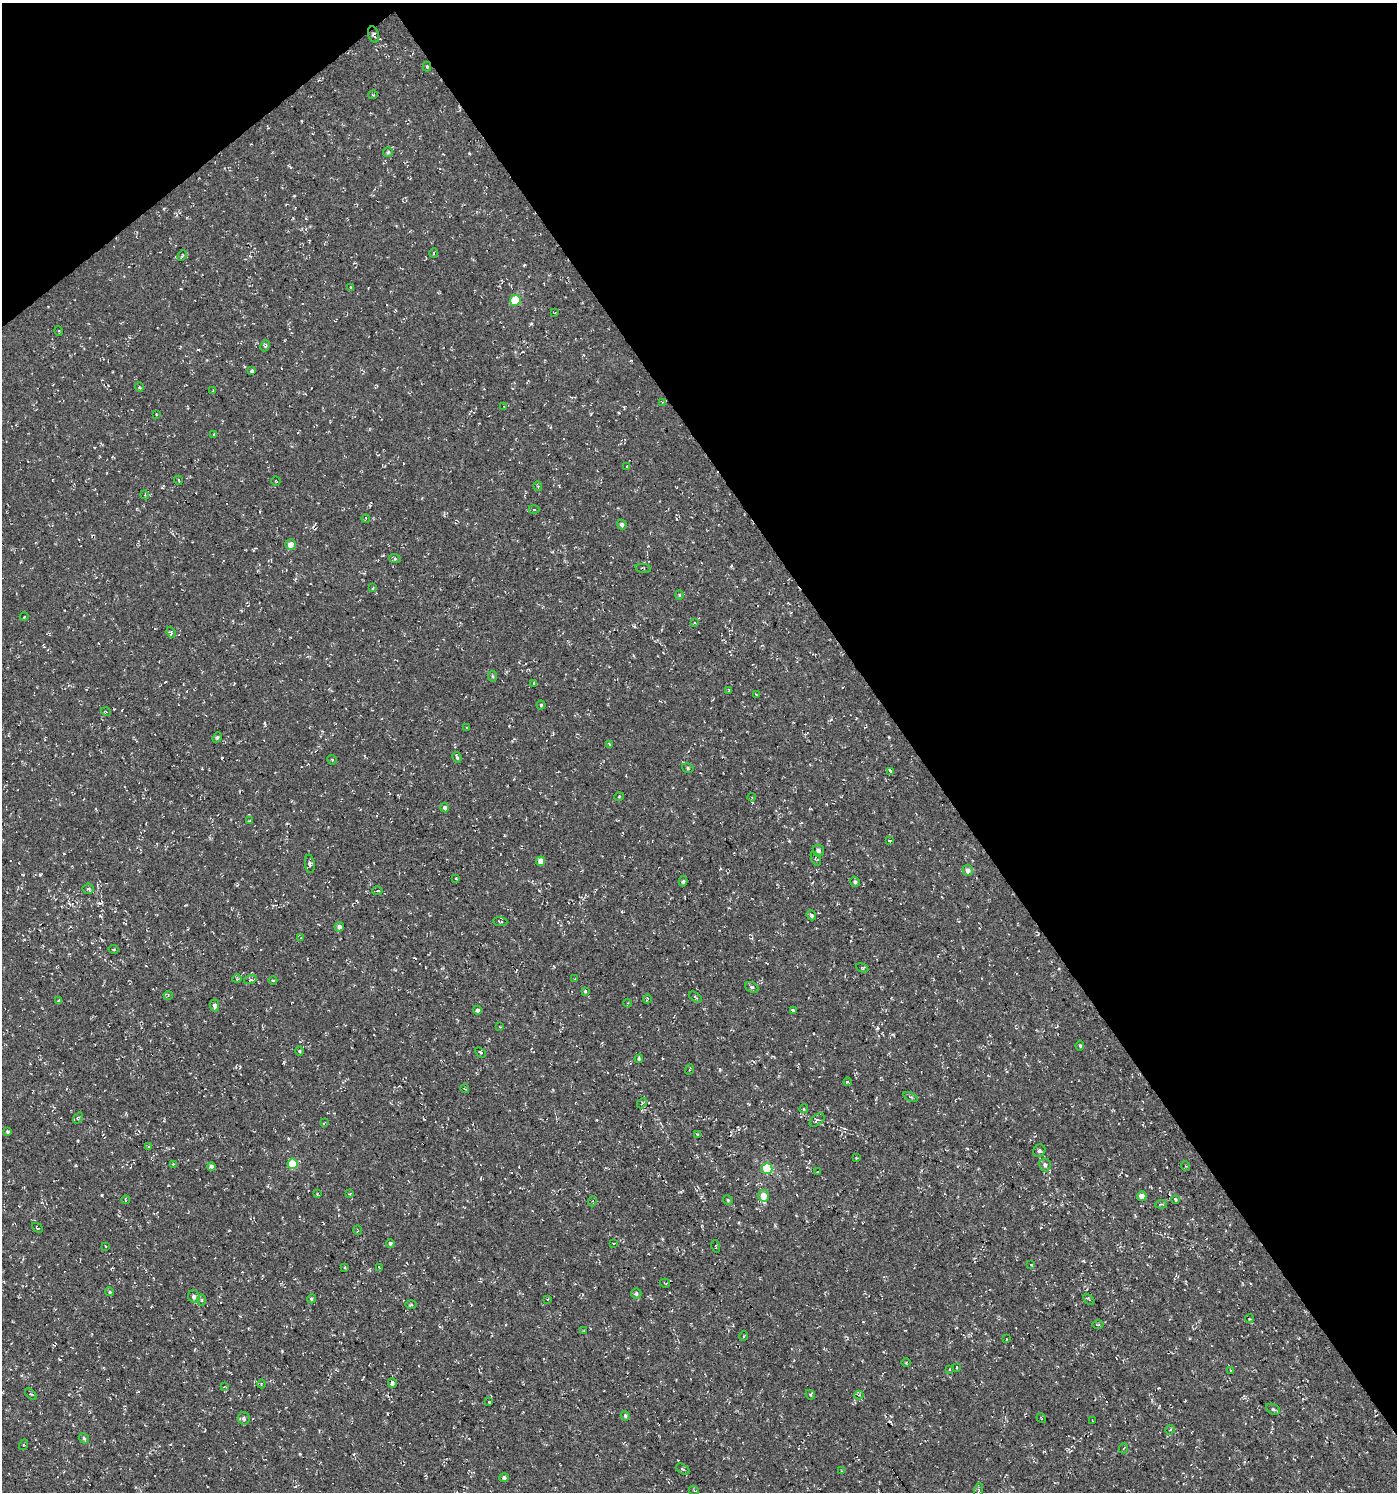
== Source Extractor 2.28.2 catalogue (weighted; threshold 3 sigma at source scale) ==
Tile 3 of 4 x 4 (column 3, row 1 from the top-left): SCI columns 2981-4375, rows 4470-5959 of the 5896 x 5960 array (HDU 1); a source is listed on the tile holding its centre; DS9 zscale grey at full resolution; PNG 1399 x 1494 px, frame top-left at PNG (2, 3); each listed source drawn as its Kron ellipse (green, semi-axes under 4 px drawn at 4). Shown black and unused: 38% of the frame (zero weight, under 3 of 4 exposures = <1% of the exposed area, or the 3 px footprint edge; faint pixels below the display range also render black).
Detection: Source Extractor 2.28.2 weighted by HDU 2 'WHT'; one run over the whole footprint, this tile lists its part. Background 4.60e-05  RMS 0.005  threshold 0.0224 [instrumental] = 3 sigma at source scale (4.5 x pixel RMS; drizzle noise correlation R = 1.50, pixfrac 1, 0.0396/0.0396 arcsec/px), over >= 5 px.
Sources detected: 183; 17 cosmic-ray / hot-pixel residue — neither listed nor drawn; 1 inside a brighter listed object's ellipse — not listed separately; the other 165 listed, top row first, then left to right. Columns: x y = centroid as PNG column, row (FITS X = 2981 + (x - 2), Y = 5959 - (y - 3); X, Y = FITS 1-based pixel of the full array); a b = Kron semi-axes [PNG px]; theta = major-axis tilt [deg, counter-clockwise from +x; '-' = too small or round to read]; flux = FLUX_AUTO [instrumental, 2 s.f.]
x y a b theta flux
373 34 8 5 -70 1
427 67 5 4 - 0.51
373 95 4 4 - 0.51
388 152 5 5 - 0.74
434 253 4 3 - 0.46
182 256 5 3 - 0.57
351 287 3 2 - 0.68
515 300 5 5 - 17
555 313 3 2 - 0.33
59 331 5 3 - 0.5
265 346 5 4 - 0.83
252 371 4 3 - 1
139 387 5 3 - 0.47
212 391 4 3 - 0.42
662 402 4 2 - 0.45
504 406 4 3 - 0.45
156 414 3 2 - 0.3
214 434 3 3 - 0.41
627 466 3 2 - 0.33
178 480 4 3 - 0.36
276 481 4 2 - 0.36
538 486 5 3 - 0.56
145 495 4 3 - 0.52
534 510 5 3 - 0.51
365 519 4 2 - 0.45
622 524 5 4 - 1.2
291 545 5 5 - 3.7
395 559 6 4 -19 0.59
643 568 8 2 -11 0.59
373 588 3 3 - 0.69
679 595 5 4 - 0.56
24 617 4 3 - 0.36
694 623 4 3 - 0.47
171 632 6 3 -69 0.76
492 676 5 3 - 0.62
534 683 3 3 - 0.55
729 690 3 2 - 0.44
756 694 3 2 - 0.38
541 705 4 4 - 0.58
106 712 5 3 - 0.38
467 728 2 2 - 0.5
217 737 5 4 - 0.99
609 744 4 3 - 0.47
457 757 6 3 -66 0.82
332 760 5 3 - 0.41
688 768 6 4 -18 0.79
890 771 4 3 - 6.3
619 797 5 3 - 0.39
752 797 4 3 - 0.42
445 808 4 4 - 1.2
249 821 3 2 - 0.38
889 840 4 3 - 0.6
818 851 6 5 - 1.4
816 859 8 4 -67 0.7
541 861 5 4 - 4.1
310 864 9 5 -84 1.1
968 870 5 5 - 2.4
456 878 3 2 - 0.33
683 881 5 4 - 0.81
855 882 5 4 - 0.99
88 889 5 5 - 0.87
377 891 5 3 - 0.5
811 915 5 4 - 0.99
500 921 7 3 -6 0.51
339 927 4 4 - 1.8
300 938 4 3 - 0.37
114 949 5 4 - 0.77
862 968 6 4 -28 0.71
237 979 4 4 - 0.48
574 979 3 2 - 0.33
250 980 6 4 17 0.9
273 980 4 3 - 0.39
752 987 7 5 -30 1.1
585 991 4 4 - 0.6
168 996 4 3 - 0.45
695 997 7 3 -35 0.56
647 999 4 3 - 0.42
59 1001 3 3 - 0.74
628 1003 4 3 - 0.42
215 1005 6 4 -88 1.6
477 1010 4 4 - 1.5
793 1010 3 3 - 2.4
500 1027 4 2 - 0.36
1080 1045 5 3 - 0.67
299 1051 4 4 - 0.58
480 1052 6 3 -43 0.68
639 1059 4 3 - 0.58
689 1070 5 2 - 0.42
848 1082 4 2 - 0.55
465 1089 4 2 - 0.35
910 1097 7 4 -25 0.87
642 1103 6 3 48 0.68
804 1109 4 3 - 0.54
78 1118 6 3 54 0.57
817 1120 8 5 38 0.98
324 1123 4 2 - 0.37
8 1132 4 3 - 0.76
697 1134 2 2 - 0.51
148 1147 4 3 - 0.62
1039 1151 6 6 - 1.1
856 1158 3 3 - 0.45
173 1164 3 3 - 0.4
293 1164 5 5 - 16
1045 1165 6 5 - 1.3
211 1166 4 4 - 2
1185 1166 5 3 - 0.51
767 1168 5 5 - 35
817 1171 3 2 - 0.44
317 1194 4 2 - 0.67
350 1194 4 3 - 0.36
764 1196 6 5 - 4
1142 1196 5 4 - 4.2
1175 1199 4 3 - 0.78
125 1200 4 2 - 0.63
728 1200 5 4 - 0.66
593 1201 5 3 - 0.66
1161 1204 6 4 7 0.66
37 1228 6 3 -43 0.45
357 1230 5 3 - 0.38
390 1243 4 4 - 1.1
614 1243 4 2 - 0.38
105 1246 4 2 - 0.33
716 1246 6 2 -77 0.38
1031 1264 3 3 - 0.57
379 1267 3 2 - 0.39
345 1268 3 2 - 0.49
665 1283 5 2 - 0.43
110 1292 5 4 - 0.87
636 1294 5 5 - 1.1
194 1296 6 6 - 1.9
311 1299 5 4 - 0.72
548 1299 3 2 - 0.32
1089 1299 6 2 -46 0.5
202 1300 6 4 -90 0.71
411 1305 5 3 - 0.58
1249 1319 4 3 - 0.69
1098 1325 5 3 - 0.53
584 1330 3 3 - 0.4
744 1336 5 3 - 0.45
1006 1339 3 2 - 0.36
906 1363 5 3 - 0.47
957 1367 3 2 - 0.41
949 1370 4 3 - 0.51
1230 1370 3 3 - 0.5
392 1383 4 4 - 1.1
261 1384 4 3 - 0.45
224 1387 3 2 - 0.3
31 1394 7 2 -44 0.46
810 1395 5 3 - 0.59
859 1395 4 4 - 0.67
489 1402 3 2 - 0.35
1273 1409 7 5 -29 0.89
625 1416 5 4 - 0.89
244 1418 6 6 - 1.4
1041 1418 5 3 - 0.35
1093 1421 3 2 - 0.34
1170 1430 5 4 - 0.53
84 1438 6 4 -48 0.72
23 1445 5 3 - 0.5
1124 1448 5 3 - 0.48
683 1469 7 4 -27 0.84
842 1471 4 3 - 0.38
504 1478 4 4 - 1.1
979 1490 7 4 81 0.91
694 1491 5 3 - 0.53
Overlapping masked pixels (flux is a lower limit): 1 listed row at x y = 427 67
Unlisted compact peaks at least as high as the median listed source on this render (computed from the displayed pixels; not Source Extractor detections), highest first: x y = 102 1195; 222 758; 40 875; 720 1069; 469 153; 75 1165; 877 1028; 775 1225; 294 196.